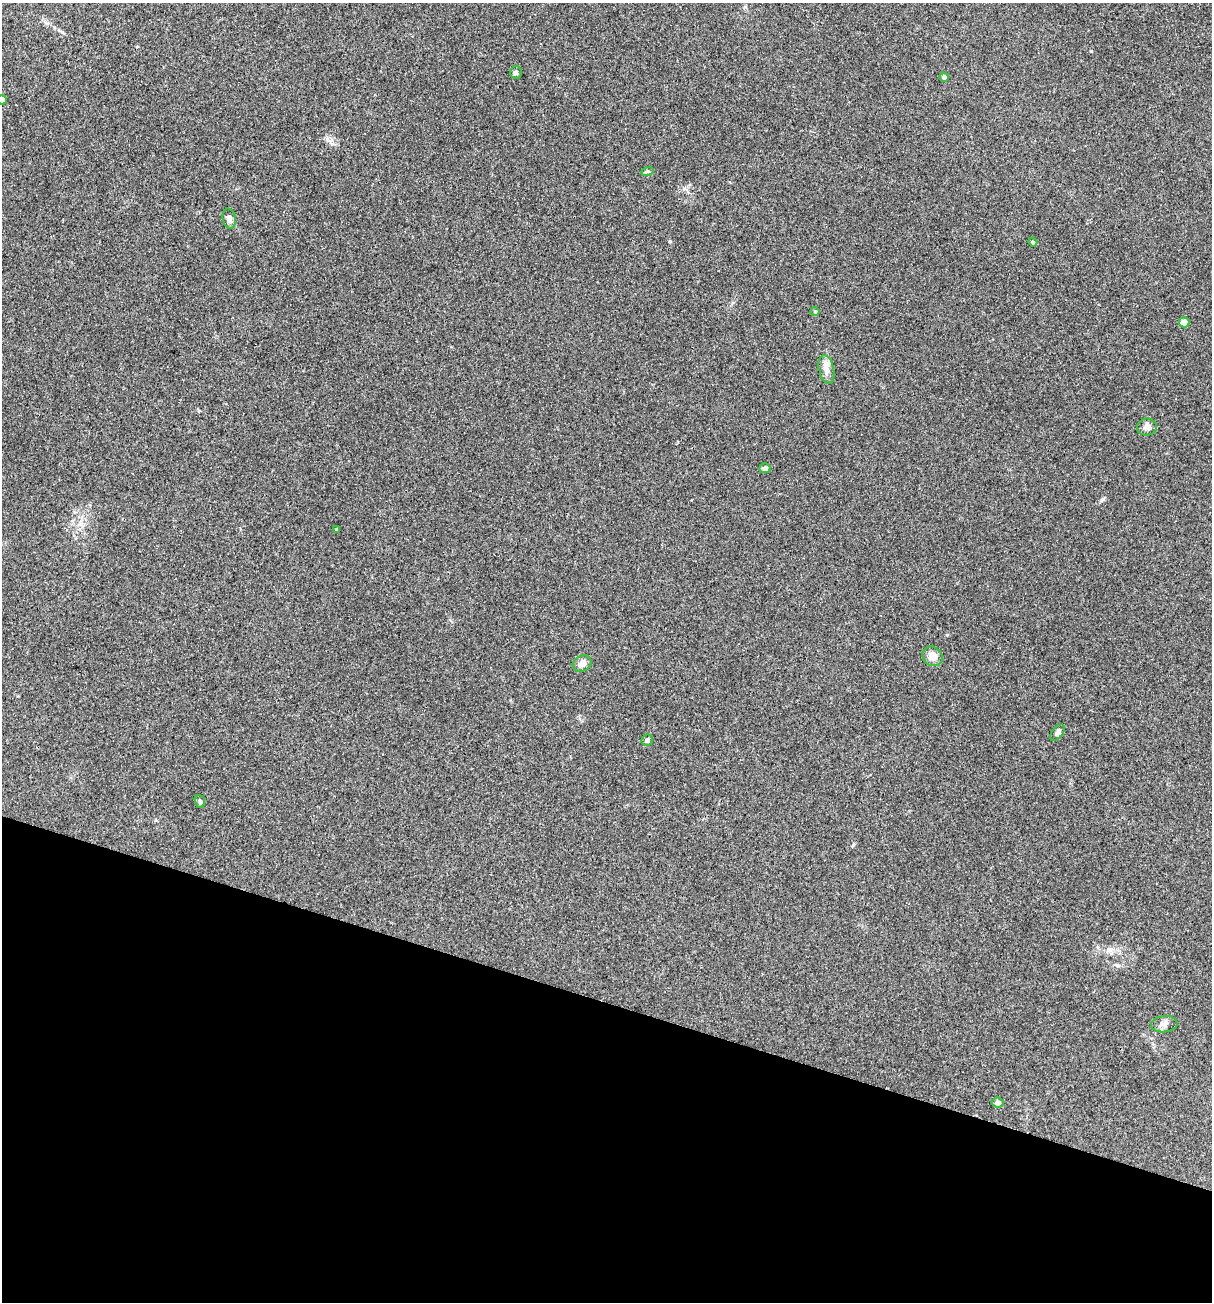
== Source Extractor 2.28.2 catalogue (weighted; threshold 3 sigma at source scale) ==
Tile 15 of 4 x 4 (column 3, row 4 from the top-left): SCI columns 2544-3753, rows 1-1300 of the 5213 x 5200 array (HDU 1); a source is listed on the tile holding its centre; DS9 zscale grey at full resolution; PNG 1214 x 1304 px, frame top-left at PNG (2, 3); each listed source drawn as its Kron ellipse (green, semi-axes under 4 px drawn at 4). Shown black and unused: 23% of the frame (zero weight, under 3 of 4 exposures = <1% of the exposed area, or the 3 px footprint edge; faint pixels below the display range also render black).
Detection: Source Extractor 2.28.2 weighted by HDU 2 'WHT'; one run over the whole footprint, this tile lists its part. Background 0.196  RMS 0.0078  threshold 0.0351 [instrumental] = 3 sigma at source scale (4.5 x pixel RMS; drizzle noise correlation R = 1.50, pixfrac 1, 0.05/0.05 arcsec/px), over >= 5 px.
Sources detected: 19; all 19 listed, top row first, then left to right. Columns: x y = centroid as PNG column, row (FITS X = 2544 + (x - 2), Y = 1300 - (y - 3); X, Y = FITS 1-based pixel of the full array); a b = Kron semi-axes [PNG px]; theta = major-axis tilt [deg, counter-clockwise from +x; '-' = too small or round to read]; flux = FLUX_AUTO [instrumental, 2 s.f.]
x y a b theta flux
516 72 6 5 - 1.7
944 77 5 4 - 2.5
2 100 5 4 - 4.9
647 172 6 4 20 1.1
229 218 10 6 -77 3.3
1033 242 4 4 - 1
815 311 4 4 - 0.87
1184 322 5 5 - 8.3
826 369 15 7 -77 5.2
1147 427 10 8 9 3.2
765 468 5 5 - 3.4
336 530 4 3 - 0.87
932 656 11 9 -37 6.5
582 663 10 7 24 4.7
1057 733 9 5 53 2.2
647 740 6 5 - 1.9
200 801 6 5 - 1.2
1164 1024 13 8 6 3.7
998 1103 6 5 - 2.7
Isophote crosses this tile's border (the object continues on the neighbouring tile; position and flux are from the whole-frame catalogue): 1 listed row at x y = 2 100
Unlisted compact peaks at least as high as the median listed source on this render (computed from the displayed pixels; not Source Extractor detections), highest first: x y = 1091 51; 1103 499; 670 241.